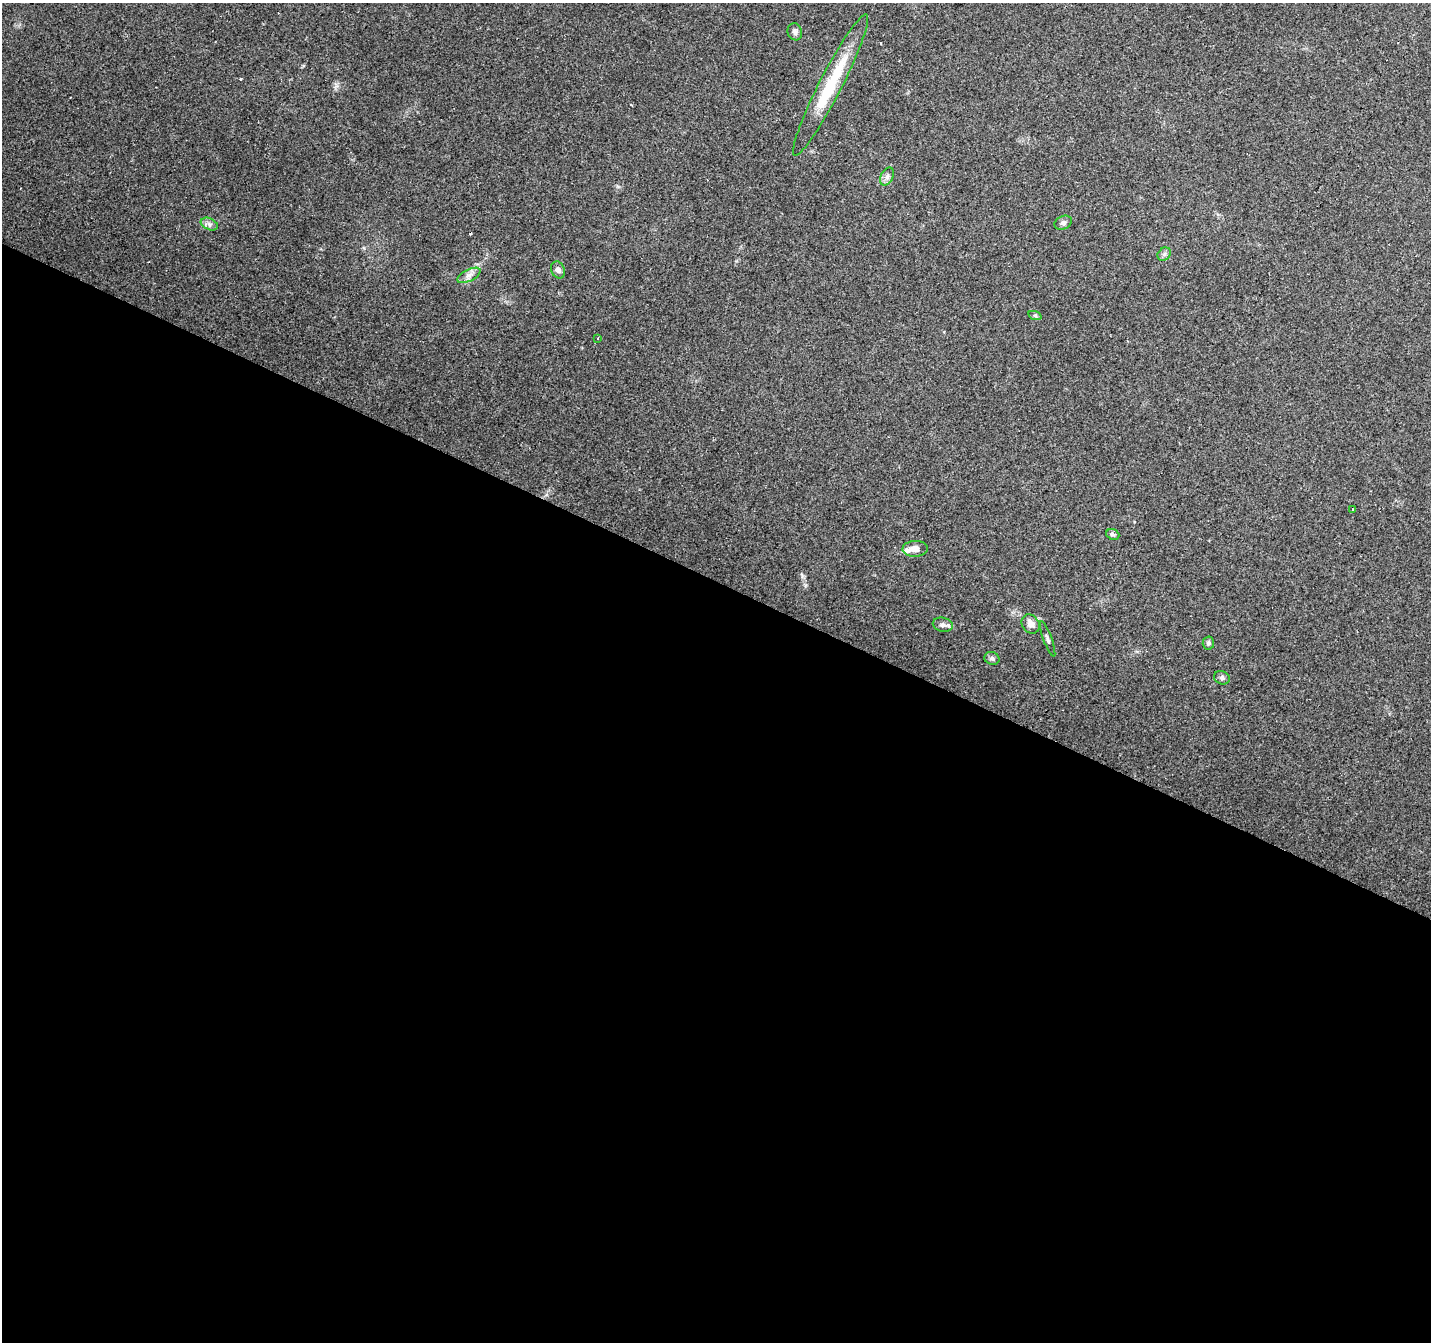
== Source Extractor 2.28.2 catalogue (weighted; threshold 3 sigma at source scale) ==
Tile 14 of 4 x 4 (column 2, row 4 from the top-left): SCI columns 1430-2858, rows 199-1538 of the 5721 x 5825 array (HDU 1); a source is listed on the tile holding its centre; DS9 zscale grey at full resolution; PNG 1433 x 1344 px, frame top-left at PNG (2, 3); each listed source drawn as its Kron ellipse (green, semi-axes under 4 px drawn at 4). Shown black and unused: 57% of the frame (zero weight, under 2 of 3 exposures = <1% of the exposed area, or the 3 px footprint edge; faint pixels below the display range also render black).
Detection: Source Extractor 2.28.2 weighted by HDU 2 'WHT'; one run over the whole footprint, this tile lists its part. Background 0.132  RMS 0.008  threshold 0.0361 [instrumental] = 3 sigma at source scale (4.5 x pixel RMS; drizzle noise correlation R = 1.50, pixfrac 1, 0.0396/0.0396 arcsec/px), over >= 5 px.
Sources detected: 24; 4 cosmic-ray / hot-pixel residue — neither listed nor drawn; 1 inside a brighter listed object's ellipse — not listed separately; the other 19 listed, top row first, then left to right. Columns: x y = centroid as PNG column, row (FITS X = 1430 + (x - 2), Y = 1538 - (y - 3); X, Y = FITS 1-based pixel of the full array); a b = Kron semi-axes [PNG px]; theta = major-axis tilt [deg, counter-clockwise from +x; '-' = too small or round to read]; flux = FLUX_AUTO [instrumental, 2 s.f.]
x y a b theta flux
795 32 9 7 -72 2.7
831 85 79 11 63 44
887 177 9 6 63 2.7
1063 223 9 6 27 2.2
209 224 9 5 -24 2.7
1164 254 7 6 - 2
558 270 9 6 -64 3.2
469 275 13 6 26 4.1
1035 316 7 4 -20 1.4
598 338 3 3 - 2.1
1353 509 3 2 - 1.1
1113 534 7 5 -22 2.1
915 549 12 8 3 5.8
1031 624 10 8 -52 6
943 625 10 7 -13 3.1
1048 639 19 3 -69 1.9
1208 643 6 6 - 1.8
992 658 8 6 -24 2
1222 678 8 6 -24 2